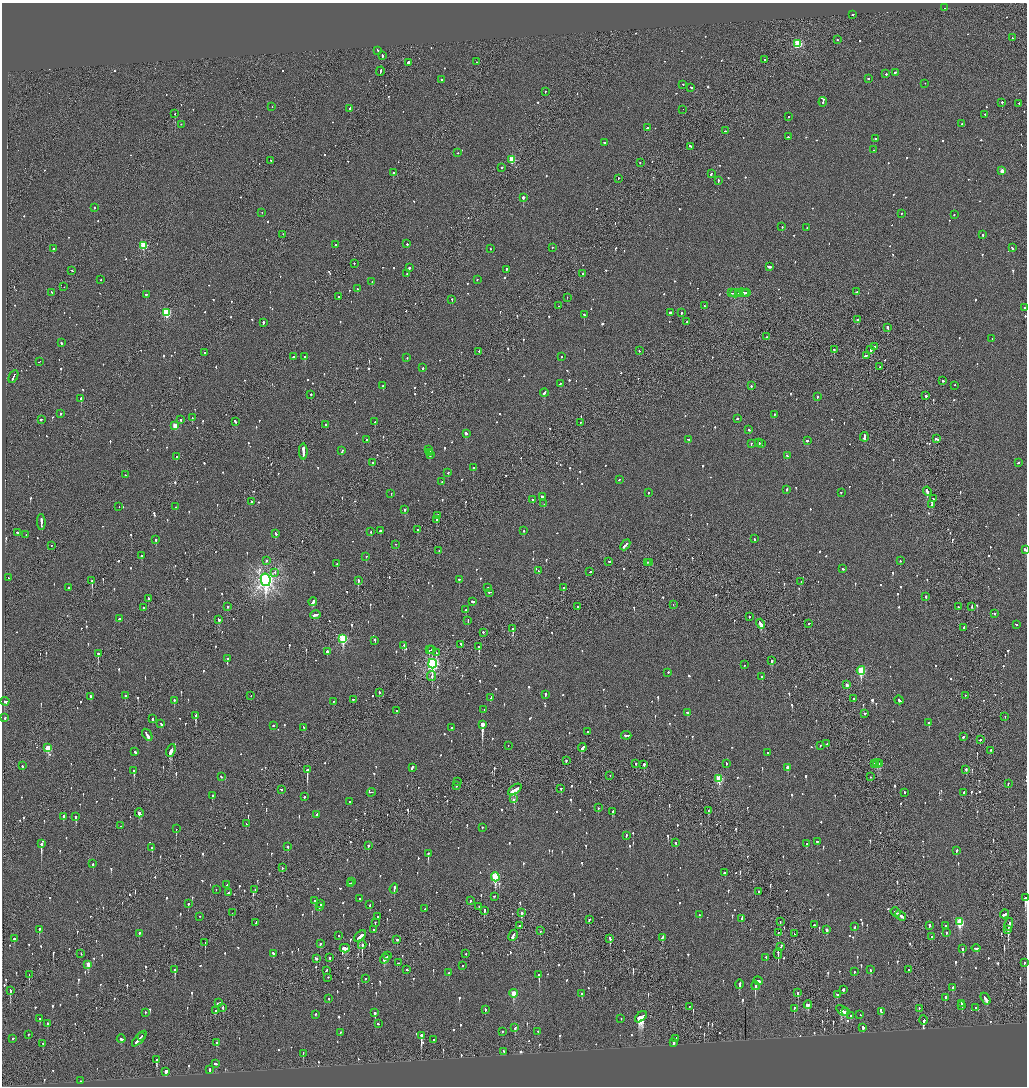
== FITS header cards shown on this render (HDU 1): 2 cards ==
NAXIS1  =                 2050
NAXIS2  =                 2168

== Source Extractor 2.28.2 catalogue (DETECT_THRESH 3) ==
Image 2050 x 2168 px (HDU 1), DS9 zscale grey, zoomed out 1/2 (1 PNG px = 2 x 2 image px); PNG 1029 x 1088 px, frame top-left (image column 2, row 2168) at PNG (2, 3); each listed source drawn as its Kron ellipse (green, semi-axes under 4 px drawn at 4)
Background -0.118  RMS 0.076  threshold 0.228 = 3 sigma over >= 5 px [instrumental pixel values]
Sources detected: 1321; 54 cannot appear on this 1/2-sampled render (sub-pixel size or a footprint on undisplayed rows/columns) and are neither listed nor drawn; of the other 1267, the 500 brightest by FLUX_AUTO listed and drawn (767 fainter detections omitted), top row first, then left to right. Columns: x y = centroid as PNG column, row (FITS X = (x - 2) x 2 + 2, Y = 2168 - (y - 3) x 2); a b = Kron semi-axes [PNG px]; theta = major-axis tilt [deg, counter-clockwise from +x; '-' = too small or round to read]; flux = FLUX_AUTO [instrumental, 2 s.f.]
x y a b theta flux
944 8 2 2 - 180
853 15 2 2 - 260
1012 38 2 1 - 64
837 40 2 2 - 60
798 44 3 3 - 1200
378 51 2 2 - 72
382 56 3 2 - 130
764 60 2 2 - 250
476 62 2 2 - 160
408 63 2 2 - 420
380 72 4 2 - 180
896 73 3 1 - 270
886 74 2 2 - 400
868 79 2 2 - 59
441 80 2 2 - 59
925 84 2 1 - 62
683 85 2 2 - 74
691 88 3 2 - 120
545 92 2 2 - 98
823 102 5 2 - 310
1002 103 2 2 - 160
1019 104 3 2 - 93
272 107 2 2 - 270
350 109 3 2 - 250
683 110 2 1 - 180
175 114 2 1 - 230
985 115 2 2 - 100
788 117 2 2 - 94
962 124 3 2 - 72
181 125 2 2 - 77
647 128 2 2 - 180
726 131 3 2 - 81
788 137 2 2 - 85
876 139 3 2 - 130
604 143 2 2 - 76
691 147 3 2 - 120
873 150 2 2 - 77
458 153 2 2 - 64
512 160 3 3 - 620
271 161 2 2 - 99
640 163 2 2 - 220
502 168 2 2 - 220
1002 171 3 2 - 210
393 173 2 2 - 240
711 174 3 2 - 68
618 179 2 2 - 190
718 181 3 2 - 98
523 198 2 2 - 1000
94 208 2 2 - 340
262 213 2 2 - 69
901 214 2 2 - 84
954 215 2 2 - 61
782 227 2 2 - 83
807 228 2 2 - 78
283 235 2 2 - 84
983 235 2 2 - 190
407 244 2 2 - 99
335 245 2 2 - 110
143 246 3 3 - 850
552 248 2 2 - 120
1012 248 3 2 - 91
53 249 2 2 - 140
490 249 2 2 - 59
354 264 2 2 - 84
769 267 4 2 - 160
409 268 2 2 - 180
506 270 2 2 - 210
72 271 2 2 - 83
407 274 2 2 - 79
583 274 2 2 - 190
101 280 2 2 - 78
477 280 2 2 - 66
372 282 2 2 - 210
64 287 2 1 - 93
357 289 2 2 - 140
52 292 2 2 - 70
857 292 3 2 - 120
731 293 2 2 - 140
739 293 2 1 - 89
742 293 6 2 -1 200
746 293 2 2 - 67
735 294 5 2 - 230
146 295 2 2 - 320
338 297 2 2 - 63
567 298 2 2 - 62
452 300 2 2 - 100
559 306 2 2 - 61
705 306 2 2 - 99
1024 308 2 2 - 58
166 313 3 3 - 1200
670 313 3 2 - 150
681 313 2 2 - 310
584 315 2 2 - 460
857 320 2 2 - 80
687 322 2 1 - 220
263 323 2 2 - 250
888 328 2 2 - 360
766 337 2 2 - 63
992 339 2 1 - 83
61 343 2 2 - 110
874 347 2 2 - 65
834 350 2 2 - 120
871 350 2 1 - 1500
639 351 2 2 - 96
479 352 2 2 - 66
205 353 2 1 - 150
866 356 2 2 - 490
293 357 2 2 - 140
305 357 2 2 - 210
561 357 2 1 - 73
407 358 2 2 - 65
39 362 3 1 - 140
880 367 2 1 - 95
423 368 2 2 - 84
13 377 7 1 64 210
942 381 2 2 - 280
560 384 3 2 - 81
383 386 3 2 - 210
751 386 2 2 - 95
955 386 2 1 - 70
544 393 4 2 - 220
311 395 2 2 - 110
926 396 2 2 - 320
817 397 2 2 - 100
81 399 2 2 - 520
60 414 2 2 - 95
774 415 3 2 - 86
192 418 2 2 - 180
737 419 2 2 - 91
41 420 3 2 - 69
181 420 2 2 - 120
235 422 3 2 - 130
375 422 2 2 - 150
580 423 2 1 - 71
326 425 2 2 - 110
175 426 3 3 - 310
749 430 2 2 - 64
466 434 3 2 - 170
864 437 5 2 - 290
936 439 4 2 - 140
367 440 2 2 - 210
688 440 2 2 - 95
807 441 2 2 - 310
759 443 3 2 - 83
751 444 2 2 - 72
762 444 2 2 - 69
429 450 2 1 - 90
342 451 3 2 - 81
303 452 8 2 -88 1700
430 453 2 2 - 220
430 455 2 2 - 120
787 456 2 2 - 78
177 457 2 2 - 180
372 463 2 2 - 230
1018 463 2 2 - 96
473 468 2 2 - 130
448 473 2 2 - 84
125 475 2 2 - 68
619 480 2 2 - 77
442 482 2 1 - 91
787 490 2 2 - 78
927 492 4 2 - 260
648 493 2 2 - 63
841 493 2 2 - 63
391 494 2 2 - 110
542 497 3 2 - 100
934 499 3 2 - 100
533 500 2 2 - 71
251 502 2 2 - 60
544 504 2 2 - 59
932 505 4 2 - 260
119 507 2 2 - 86
176 507 2 1 - 65
405 510 2 2 - 160
438 516 4 2 - 690
437 520 2 2 - 150
41 522 8 2 -87 300
418 530 3 2 - 68
380 531 2 2 - 100
524 531 2 2 - 73
371 532 2 2 - 180
18 533 3 2 - 150
276 534 3 2 - 96
26 535 2 2 - 65
754 539 2 2 - 77
156 540 2 2 - 150
396 545 2 1 - 67
625 545 6 2 49 320
51 546 2 2 - 110
1025 550 3 2 - 120
439 551 2 2 - 88
141 556 2 2 - 200
366 557 2 2 - 73
266 561 2 2 - 59
900 561 2 2 - 65
609 562 3 2 - 94
648 563 2 1 - 73
649 563 2 2 - 80
337 564 2 2 - 200
843 569 2 2 - 110
538 571 2 2 - 85
590 572 2 2 - 120
275 573 2 2 - 67
8 578 2 2 - 70
266 580 6 5 - 9200
459 580 2 2 - 130
92 581 3 2 - 490
358 581 3 2 - 290
801 582 2 2 - 63
68 588 2 2 - 69
488 588 2 2 - 170
563 588 2 2 - 90
490 593 3 2 - 96
926 597 2 2 - 170
148 599 3 2 - 180
313 602 4 2 - 240
473 602 3 2 - 260
673 605 2 1 - 78
228 607 2 2 - 58
577 607 2 1 - 60
958 607 2 2 - 190
972 607 3 2 - 72
143 608 2 2 - 77
465 610 3 2 - 110
994 614 2 2 - 130
315 615 5 2 - 230
749 617 2 2 - 78
119 619 2 2 - 230
219 620 3 2 - 100
468 621 3 2 - 87
761 624 5 2 - 450
809 624 3 2 - 69
1016 625 2 2 - 100
964 628 2 1 - 60
513 629 3 2 - 210
483 633 2 2 - 110
343 639 4 3 - 1300
375 641 2 2 - 240
461 645 2 1 - 220
404 646 2 2 - 170
479 647 3 2 - 790
429 650 2 1 - 82
432 650 2 2 - 400
327 652 2 2 - 340
436 653 3 1 - 160
98 654 2 1 - 640
227 659 2 2 - 140
772 661 2 2 - 230
432 664 4 4 - 3800
744 665 2 2 - 88
861 671 4 3 - 930
668 673 2 2 - 350
431 676 5 3 - 77
762 677 2 2 - 96
847 685 3 2 - 140
379 693 2 2 - 160
545 695 3 2 - 110
125 696 2 2 - 200
251 696 2 1 - 120
965 696 2 2 - 76
91 697 2 2 - 340
491 698 4 2 - 240
854 699 2 2 - 600
353 700 3 2 - 100
899 700 4 2 - 130
174 701 2 2 - 150
5 702 4 2 - 140
334 702 2 2 - 74
484 710 2 2 - 65
396 711 3 1 - 110
687 713 2 2 - 60
865 714 3 2 - 74
196 716 3 2 - 190
1005 717 3 2 - 84
5 718 3 2 - 58
152 719 2 2 - 170
929 723 2 2 - 290
161 724 3 2 - 190
482 725 4 2 - 8300
273 726 2 2 - 87
304 728 4 2 - 88
452 728 3 2 - 110
587 732 2 2 - 73
147 735 6 2 -57 270
626 736 5 2 - 390
963 737 3 2 - 77
980 740 2 2 - 160
827 744 2 2 - 220
508 746 2 1 - 65
820 746 2 1 - 59
48 748 4 3 - 490
582 748 4 2 - 210
171 751 6 2 65 1100
991 751 2 1 - 64
135 752 2 2 - 340
767 753 2 2 - 130
566 761 2 1 - 190
636 764 2 1 - 240
726 764 3 2 - 65
875 764 2 2 - 120
877 764 4 3 - 310
879 764 3 2 - 330
644 765 2 2 - 860
22 766 2 2 - 64
412 768 4 2 - 260
788 768 3 2 - 150
307 770 3 2 - 1800
966 770 3 2 - 110
134 771 3 2 - 350
610 776 2 1 - 83
221 777 2 2 - 130
871 777 2 1 - 170
719 779 4 3 - 770
457 782 2 2 - 110
1008 784 2 1 - 63
456 786 2 2 - 140
561 789 2 2 - 120
281 790 2 2 - 72
515 790 8 3 34 540
371 793 4 2 - 78
905 793 2 2 - 240
964 793 2 2 - 95
212 796 3 2 - 110
305 797 2 2 - 110
514 799 3 2 - 260
350 802 2 2 - 68
598 808 2 2 - 74
708 811 3 1 - 64
613 812 3 2 - 260
139 813 4 2 - 290
316 815 2 2 - 100
64 817 3 2 - 150
76 817 3 2 - 400
246 824 2 1 - 61
121 826 2 2 - 69
482 828 2 2 - 200
176 829 2 1 - 280
626 836 2 2 - 69
817 842 3 2 - 100
676 843 3 2 - 91
41 844 4 2 - 1100
806 844 2 2 - 81
368 846 2 2 - 360
288 847 2 2 - 90
152 848 3 2 - 260
956 851 3 2 - 130
428 854 3 2 - 210
93 864 3 2 - 95
282 868 2 2 - 120
724 873 3 2 - 100
495 877 4 3 - 1100
352 882 2 2 - 91
350 884 2 1 - 64
227 885 3 2 - 110
394 889 5 2 - 190
216 890 2 2 - 74
255 890 2 2 - 120
759 892 2 2 - 89
228 893 3 2 - 70
494 897 2 1 - 60
1025 898 4 2 - 900
359 899 2 2 - 70
314 901 2 2 - 87
470 901 2 2 - 67
188 904 2 2 - 60
321 904 3 2 - 120
370 905 3 2 - 180
319 907 3 2 - 110
479 907 2 2 - 74
425 909 2 1 - 150
484 911 3 2 - 360
896 912 5 1 - 200
232 913 2 1 - 81
522 913 4 1 - 1300
1005 914 4 2 - 260
699 915 3 2 - 84
900 916 6 2 -34 350
200 917 2 2 - 74
378 917 2 2 - 61
742 919 3 2 - 290
589 920 3 2 - 110
780 922 3 2 - 75
960 922 4 3 - 850
256 923 3 2 - 110
375 923 2 1 - 100
814 925 2 2 - 120
1009 925 6 2 77 430
519 926 2 2 - 88
929 926 3 2 - 130
946 926 2 2 - 110
855 927 2 2 - 220
39 930 3 2 - 210
374 930 2 1 - 81
827 930 3 2 - 86
1008 930 4 2 - 490
540 931 2 1 - 130
778 933 3 2 - 64
946 933 2 2 - 68
139 934 3 2 - 130
794 934 3 1 - 160
338 936 2 2 - 100
360 936 7 3 41 250
513 936 6 2 62 330
932 937 2 2 - 75
662 938 4 2 - 130
14 939 2 2 - 130
610 939 3 2 - 350
397 940 3 2 - 100
205 943 3 1 - 100
320 944 3 2 - 65
362 945 4 2 - 230
781 947 3 2 - 93
345 949 5 3 - 190
963 949 3 2 - 200
976 949 4 2 - 150
81 954 2 2 - 59
273 954 2 2 - 87
466 954 2 2 - 81
778 954 5 2 - 190
388 956 2 2 - 88
330 958 3 1 - 330
766 958 2 2 - 110
316 959 3 2 - 96
385 959 5 3 - 210
398 963 2 2 - 78
1024 963 2 2 - 610
88 965 4 2 - 170
462 966 2 2 - 72
175 970 2 2 - 250
407 970 2 2 - 140
870 970 3 2 - 81
908 970 2 1 - 380
326 971 2 2 - 120
854 972 2 2 - 110
449 973 2 2 - 58
29 975 2 1 - 100
539 975 3 2 - 430
328 978 2 2 - 71
365 979 2 2 - 85
758 981 5 3 - 160
739 984 5 2 - 170
755 986 4 2 - 400
953 988 2 2 - 180
843 990 2 2 - 360
10 991 3 2 - 130
798 993 3 2 - 270
513 994 4 3 - 360
582 994 2 2 - 81
837 995 3 2 - 73
945 998 2 2 - 200
329 999 2 2 - 72
986 999 6 2 -58 230
219 1003 4 2 - 230
962 1004 2 2 - 97
808 1005 4 4 - 200
962 1006 2 2 - 190
690 1007 2 1 - 120
223 1008 3 1 - 260
976 1008 2 2 - 70
794 1009 3 2 - 110
919 1009 2 2 - 60
485 1010 3 2 - 62
215 1011 3 2 - 66
842 1011 7 3 -37 230
846 1012 2 1 - 61
881 1012 3 2 - 81
145 1013 2 2 - 60
375 1013 3 2 - 320
315 1015 2 2 - 160
860 1015 2 1 - 63
851 1016 3 2 - 88
641 1017 7 4 42 2400
40 1019 2 2 - 220
621 1019 2 2 - 69
923 1021 5 2 - 310
47 1024 3 2 - 65
378 1024 2 2 - 68
515 1028 3 2 - 200
863 1028 3 2 - 140
503 1032 2 2 - 78
538 1032 2 2 - 83
340 1033 2 2 - 61
28 1035 2 2 - 170
421 1035 3 2 - 920
141 1037 3 2 - 190
13 1039 2 2 - 230
121 1039 4 2 - 190
139 1039 10 2 48 390
675 1039 4 1 - 170
434 1040 2 2 - 59
216 1043 3 2 - 87
674 1043 4 2 - 200
43 1044 2 2 - 77
503 1052 3 2 - 110
303 1054 3 2 - 130
156 1060 4 2 - 330
216 1064 3 2 - 190
209 1070 2 2 - 530
166 1072 3 2 - 12000
80 1081 2 1 - 120
At the frame edge (FLAGS 8, measured only in part): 3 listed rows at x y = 1025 550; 1025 898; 1024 963
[767 fainter detections neither listed nor drawn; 54 sub-pixel or undisplayed-footprint detections neither listed nor drawn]